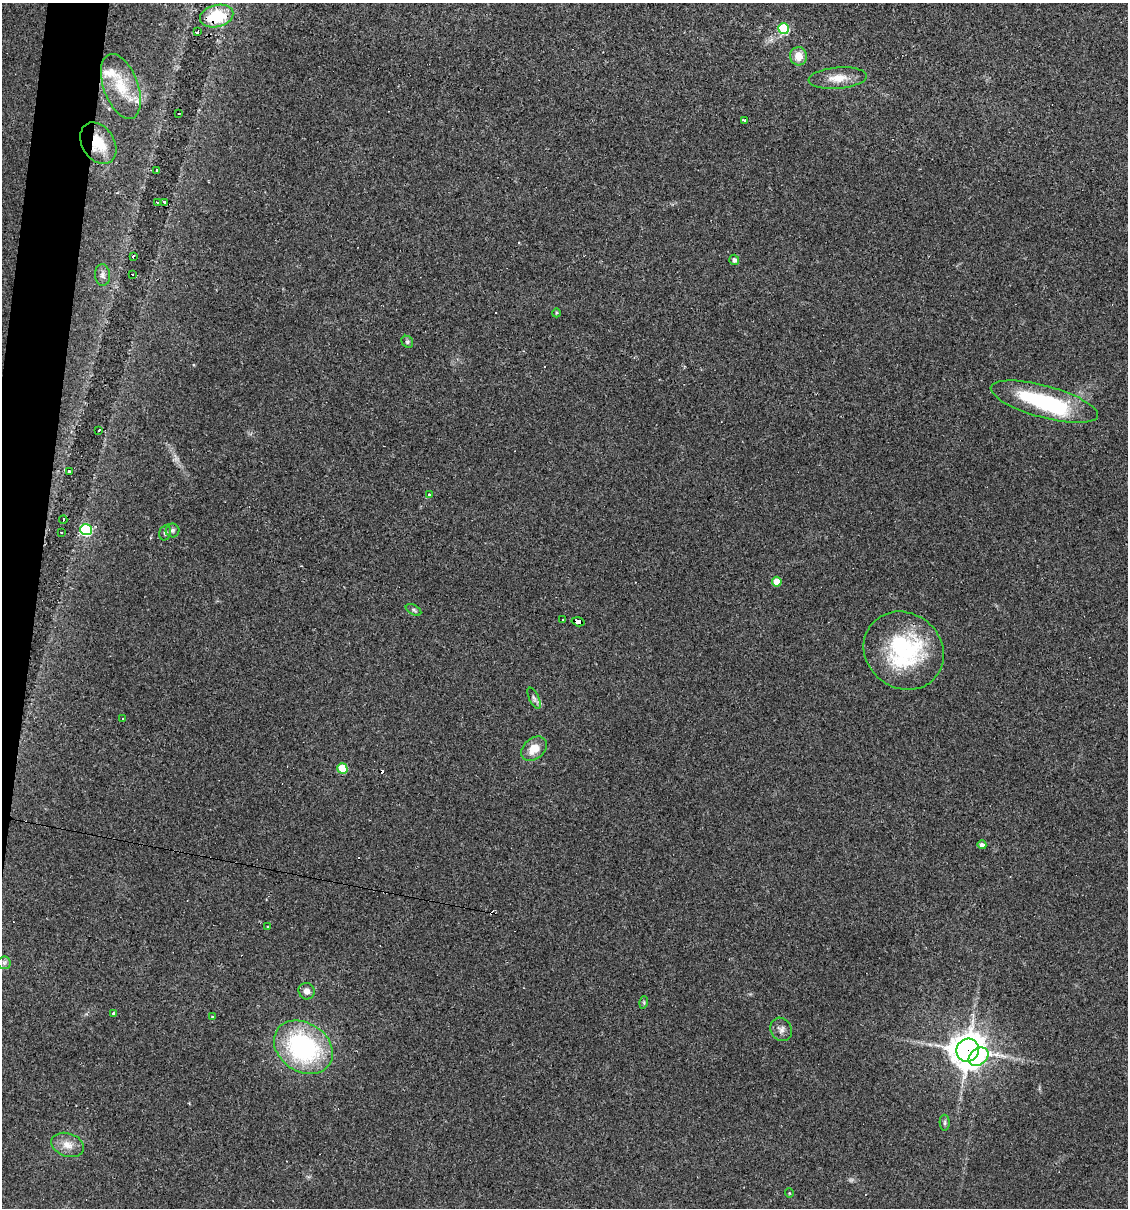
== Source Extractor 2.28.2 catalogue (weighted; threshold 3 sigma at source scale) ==
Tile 11 of 4 x 4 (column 3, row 3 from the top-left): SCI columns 2365-3490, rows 1207-2412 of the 4845 x 4824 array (HDU 1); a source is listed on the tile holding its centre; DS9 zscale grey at full resolution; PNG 1130 x 1210 px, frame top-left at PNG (2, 3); each listed source drawn as its Kron ellipse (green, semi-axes under 4 px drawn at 4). Shown black and unused: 3% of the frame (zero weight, under 3 of 4 exposures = <1% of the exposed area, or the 3 px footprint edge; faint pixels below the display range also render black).
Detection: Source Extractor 2.28.2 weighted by HDU 2 'WHT'; one run over the whole footprint, this tile lists its part. Background 0.0911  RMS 0.0055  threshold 0.0247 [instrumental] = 3 sigma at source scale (4.5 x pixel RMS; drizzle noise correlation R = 1.50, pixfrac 1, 0.05/0.05 arcsec/px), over >= 5 px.
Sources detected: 57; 5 cosmic-ray / hot-pixel residue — neither listed nor drawn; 2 inside a brighter listed object's ellipse — not listed separately; the other 50 listed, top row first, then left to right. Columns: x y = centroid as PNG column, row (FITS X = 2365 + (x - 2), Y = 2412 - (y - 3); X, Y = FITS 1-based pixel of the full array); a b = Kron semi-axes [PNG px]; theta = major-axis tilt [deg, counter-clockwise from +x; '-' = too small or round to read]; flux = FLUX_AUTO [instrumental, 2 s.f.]
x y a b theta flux
217 16 17 11 14 23
783 29 5 5 - 40
197 32 4 3 - 3.3
798 56 9 8 - 6.8
838 78 29 10 5 8.5
121 86 34 17 -70 20
179 113 3 3 - 2.3
744 120 3 3 - 0.68
98 143 22 16 -58 16
157 171 4 3 - 3.4
157 202 3 2 - 0.71
164 202 3 2 - 1.2
133 256 4 2 - 1.6
734 260 5 5 - 1.9
132 274 3 3 - 1.9
103 275 11 7 -85 2.3
556 313 4 3 - 0.55
407 342 6 5 - 1
1044 402 55 16 -15 54
99 430 4 2 - 0.66
69 472 4 3 - 1.6
429 495 3 3 - 0.99
63 520 4 2 - 2.1
86 530 6 5 - 49
172 530 7 7 - 1.2
61 532 3 2 - 1.6
165 533 7 6 - 1.3
777 582 5 4 - 8
414 610 8 4 -28 1
563 620 3 2 - 0.88
578 622 6 4 -16 46
904 651 42 37 -39 63
534 698 11 5 -64 1.8
122 718 3 2 - 0.57
534 749 14 10 41 7.4
342 768 5 5 - 19
982 845 4 4 - 2.5
268 927 3 3 - 0.6
4 963 6 6 - 1.4
307 991 8 8 - 2.7
644 1002 6 4 74 0.72
114 1013 4 4 - 1.1
212 1017 4 4 - 0.58
781 1029 12 10 -60 3.1
303 1047 31 24 -34 76
968 1050 11 11 - 960
979 1057 11 8 36 26
945 1123 8 5 -86 1.1
68 1145 17 11 -19 5.7
789 1193 5 3 - 0.43
Overlapping masked pixels (flux is a lower limit): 4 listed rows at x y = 217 16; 98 143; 578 622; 968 1050